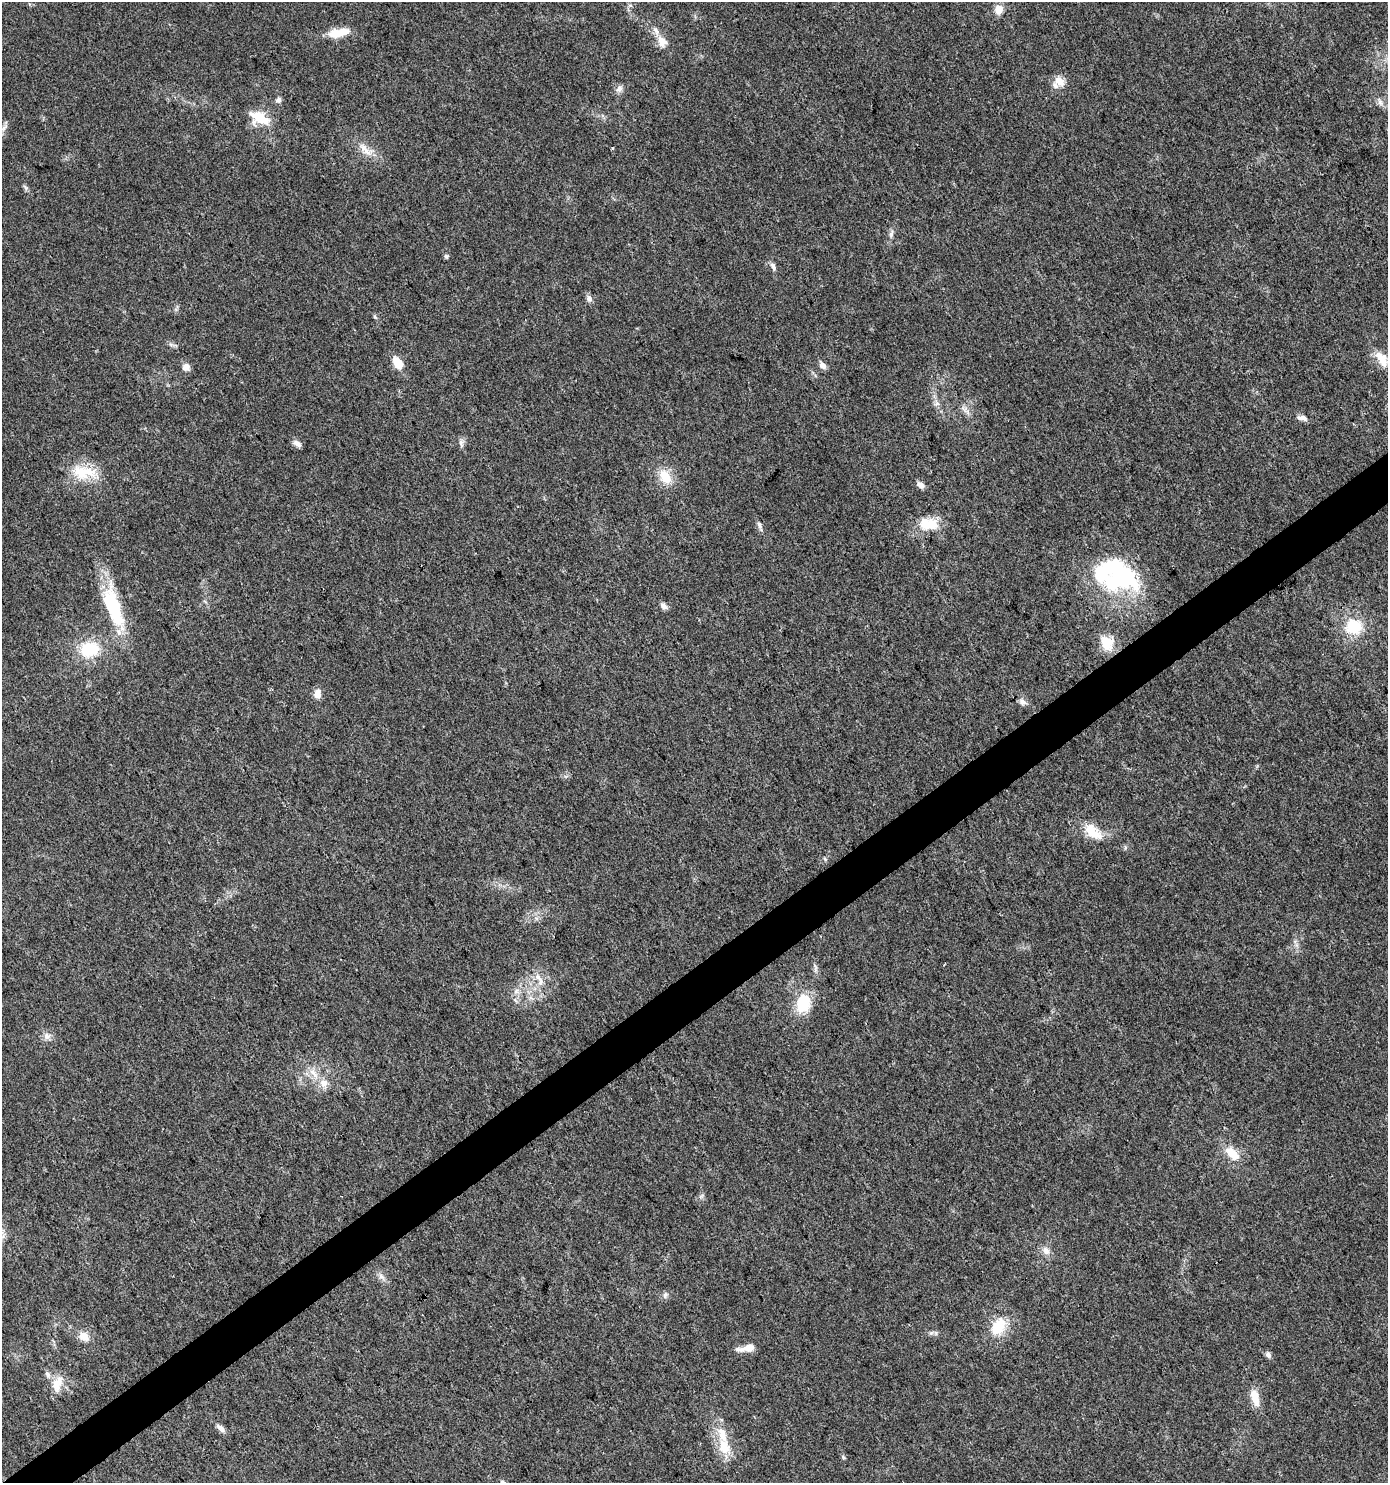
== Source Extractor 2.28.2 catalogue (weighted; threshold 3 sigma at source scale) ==
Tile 7 of 4 x 4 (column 3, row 2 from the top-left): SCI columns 2897-4282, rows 2969-4449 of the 5857 x 5932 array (HDU 1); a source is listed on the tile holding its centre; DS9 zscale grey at full resolution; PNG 1390 x 1485 px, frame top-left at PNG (2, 2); no overlay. Shown black and unused: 3% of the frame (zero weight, under 3 of 4 exposures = <1% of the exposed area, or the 3 px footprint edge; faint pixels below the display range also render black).
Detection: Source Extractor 2.28.2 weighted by HDU 2 'WHT'; one run over the whole footprint, this tile lists its part. Background 0.0257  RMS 0.0035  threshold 0.0156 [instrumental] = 3 sigma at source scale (4.5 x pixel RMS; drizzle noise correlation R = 1.50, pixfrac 1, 0.0396/0.0396 arcsec/px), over >= 5 px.
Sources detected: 65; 1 inside a brighter object's white glare — not listed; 6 inside a brighter listed object's ellipse — not listed separately; the other 58 listed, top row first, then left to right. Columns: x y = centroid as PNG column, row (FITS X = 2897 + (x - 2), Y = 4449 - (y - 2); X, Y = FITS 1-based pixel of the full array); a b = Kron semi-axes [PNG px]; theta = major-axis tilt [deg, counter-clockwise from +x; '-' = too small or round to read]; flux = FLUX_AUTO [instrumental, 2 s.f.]
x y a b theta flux
630 5 6 4 -18 0.57
999 10 11 9 73 3.3
338 33 26 10 10 6.7
662 41 14 10 -57 3.8
1060 81 15 12 -42 3.6
619 88 10 8 58 1.6
278 100 8 7 - 1
1380 102 10 6 -75 1.4
260 118 25 14 -25 9
5 127 13 5 46 1.3
612 148 3 2 - 0.41
366 151 25 10 -35 4.6
25 187 10 4 -60 0.78
891 234 8 6 71 1
446 256 6 5 - 0.68
773 267 11 6 -67 1.3
589 299 9 7 -71 1.5
1382 359 25 11 -58 5.3
398 363 7 5 -58 11
823 365 8 7 - 2
186 367 9 9 - 2.3
937 403 8 6 -44 1.1
1302 418 14 7 -8 1.7
297 443 11 6 -35 1.5
461 443 13 6 -81 1.2
84 472 37 17 -6 11
665 476 20 13 -57 6.8
920 485 9 6 -40 1.8
928 524 26 16 -4 8.8
759 525 10 6 -79 1.2
1117 575 56 39 -36 47
113 606 62 19 -72 24
663 606 9 7 -47 1.5
1354 627 22 20 -2 12
1107 643 19 16 -58 6.6
89 649 20 15 6 15
317 694 11 8 85 2.6
1022 702 11 7 -31 1.4
1093 832 29 14 -41 7.5
825 859 6 4 -46 0.47
540 981 16 7 -86 3
516 991 8 6 46 1.4
803 1003 23 17 78 12
47 1036 9 9 - 1.8
313 1073 19 7 -54 3.6
1232 1153 21 11 -46 6.5
1046 1251 12 9 -64 2.3
381 1277 11 6 -41 1.5
665 1295 9 6 70 1
998 1327 28 20 63 9.5
84 1337 14 10 -40 3.5
747 1348 20 7 10 3.7
1268 1355 8 6 -53 1.2
57 1387 20 11 -83 4.7
1255 1397 22 9 -76 5.4
220 1428 13 6 -42 1.8
724 1447 28 16 -72 8.9
843 1457 6 5 - 0.59
Unlisted compact peaks at least as high as the median listed source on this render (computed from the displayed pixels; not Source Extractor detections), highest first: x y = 375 317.